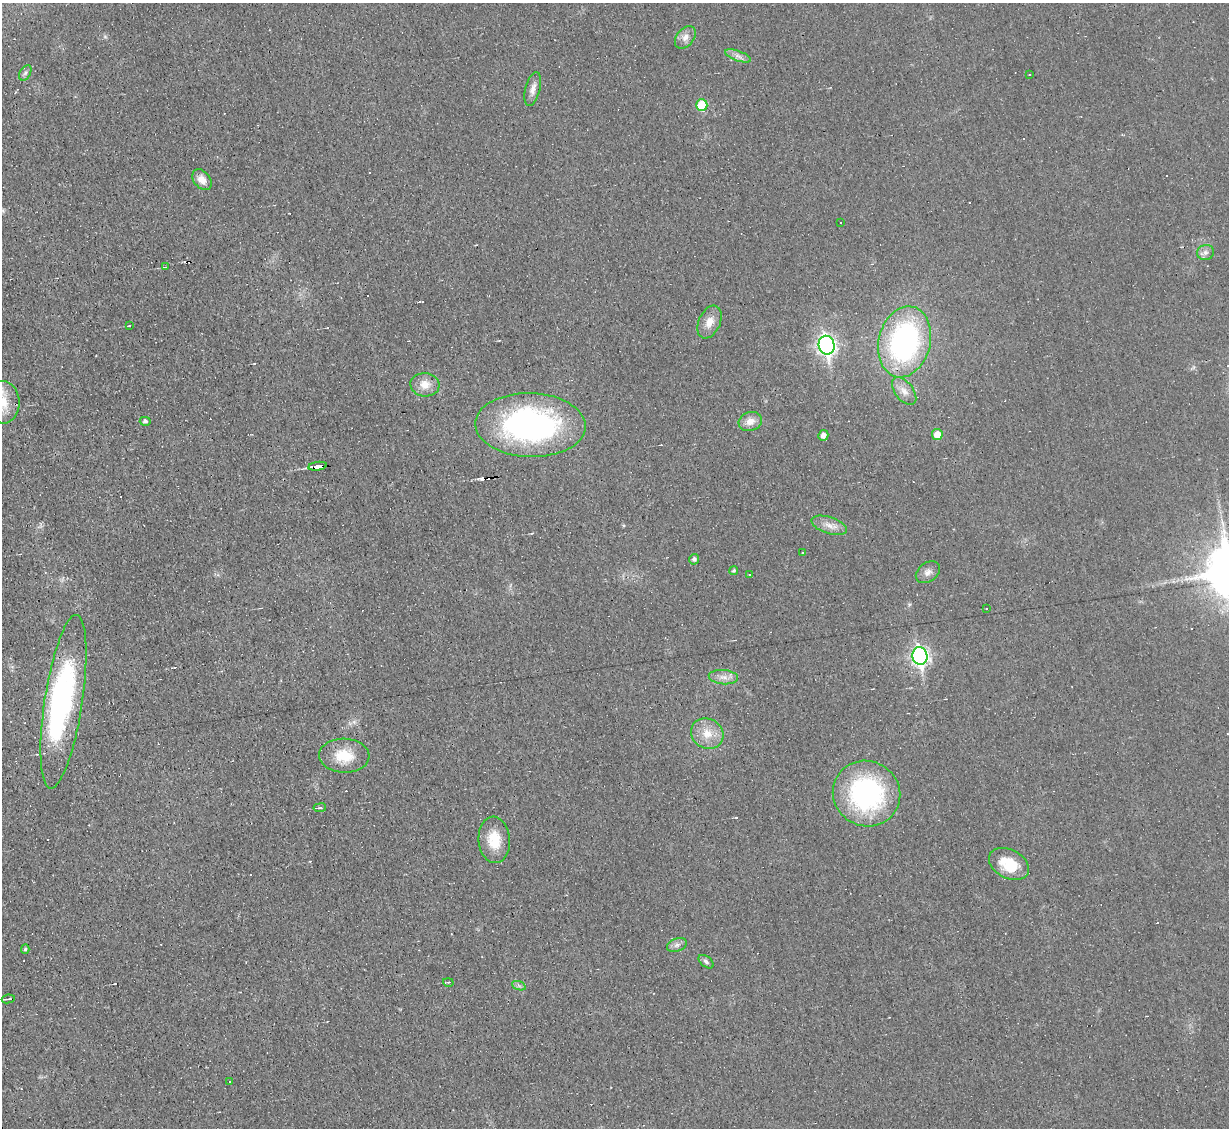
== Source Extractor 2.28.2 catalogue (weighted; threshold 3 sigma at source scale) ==
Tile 7 of 4 x 4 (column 3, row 2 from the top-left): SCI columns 2453-3679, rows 2499-3624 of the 4905 x 4883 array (HDU 1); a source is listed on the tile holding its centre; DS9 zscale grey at full resolution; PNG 1231 x 1130 px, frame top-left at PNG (2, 3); each listed source drawn as its Kron ellipse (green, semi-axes under 4 px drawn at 4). Shown black and unused: <1% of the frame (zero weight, under 3 of 4 exposures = <1% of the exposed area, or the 3 px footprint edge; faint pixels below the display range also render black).
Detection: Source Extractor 2.28.2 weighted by HDU 2 'WHT'; one run over the whole footprint, this tile lists its part. Background 0.0225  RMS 0.0042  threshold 0.0189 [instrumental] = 3 sigma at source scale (4.5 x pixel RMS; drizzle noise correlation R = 1.50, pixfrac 1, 0.05/0.05 arcsec/px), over >= 5 px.
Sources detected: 68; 1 inside a brighter object's white glare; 21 cosmic-ray / hot-pixel residue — neither listed nor drawn; the other 46 listed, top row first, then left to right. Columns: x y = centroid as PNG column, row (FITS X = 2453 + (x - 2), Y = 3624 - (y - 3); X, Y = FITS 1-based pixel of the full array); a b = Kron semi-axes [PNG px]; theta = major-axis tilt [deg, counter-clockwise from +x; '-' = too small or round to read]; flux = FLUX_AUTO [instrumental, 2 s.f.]
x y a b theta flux
685 37 13 8 51 2.8
738 56 13 5 -19 1.9
25 73 8 5 60 1.1
1029 75 2 2 - 0.43
533 89 17 7 75 2.7
702 105 6 5 - 14
202 180 11 8 -51 3.5
841 223 2 2 - 0.37
1205 252 8 7 - 1.7
165 267 3 3 - 0.35
709 322 17 10 67 4.5
129 326 4 2 - 0.3
904 342 36 26 76 90
827 345 9 8 - 160
425 385 14 11 -5 4.9
904 391 16 9 -53 3.7
3 402 21 16 -86 10
145 421 5 4 - 0.94
750 421 12 9 19 3.7
530 425 55 32 -2 110
937 434 5 5 - 5
823 435 5 5 - 2.1
318 466 9 3 8 65
829 525 18 8 -18 3.8
803 553 3 3 - 2.7
694 559 5 5 - 1.2
734 570 4 4 - 0.56
928 572 13 9 37 2.3
749 574 3 2 - 0.59
986 608 2 2 - 0.32
920 656 9 7 -77 140
723 677 14 7 -5 2.9
63 702 88 19 81 72
707 734 17 14 -30 7.1
344 756 25 17 -2 11
866 794 34 32 -31 71
320 808 6 3 8 0.6
494 840 23 15 -85 10
1009 864 21 14 -28 13
677 945 10 6 21 1.6
25 949 5 4 - 0.69
706 962 8 5 -38 1.1
448 982 5 3 - 0.45
519 986 7 4 -20 0.92
8 999 6 3 9 0.61
230 1081 3 2 - 0.38
Overlapping masked pixels (flux is a lower limit): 1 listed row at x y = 318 466
Isophote crosses this tile's border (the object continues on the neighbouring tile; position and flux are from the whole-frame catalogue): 1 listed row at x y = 3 402